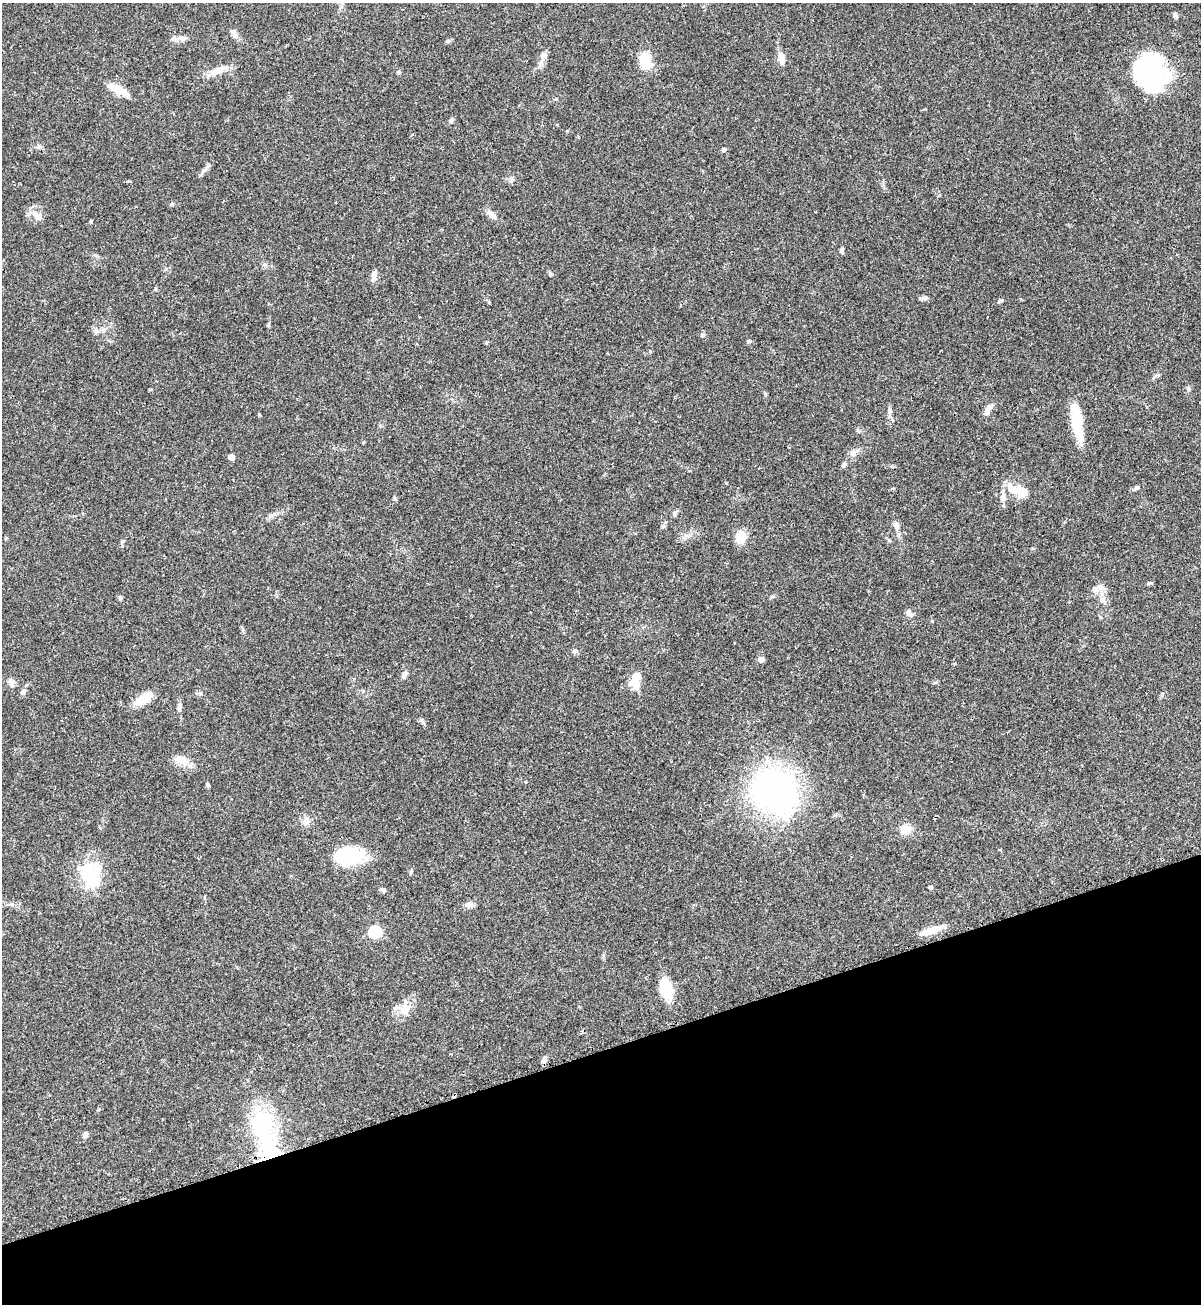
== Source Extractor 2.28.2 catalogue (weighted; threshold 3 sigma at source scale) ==
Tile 14 of 4 x 4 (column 2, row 4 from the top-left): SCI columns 1377-2575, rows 22-1323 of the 5325 x 5272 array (HDU 1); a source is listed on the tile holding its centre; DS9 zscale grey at full resolution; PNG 1203 x 1306 px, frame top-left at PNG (2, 3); no overlay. Shown black and unused: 20% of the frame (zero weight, under 2 of 3 exposures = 2% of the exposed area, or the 3 px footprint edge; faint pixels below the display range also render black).
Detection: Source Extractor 2.28.2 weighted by HDU 2 'WHT'; one run over the whole footprint, this tile lists its part. Background 0.0391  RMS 0.0043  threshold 0.0196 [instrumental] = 3 sigma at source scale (4.5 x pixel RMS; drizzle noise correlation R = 1.50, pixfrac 1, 0.05/0.05 arcsec/px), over >= 5 px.
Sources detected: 76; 2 inside a brighter object's white glare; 2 cosmic-ray / hot-pixel residue — not listed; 4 inside a brighter listed object's ellipse — not listed separately; the other 68 listed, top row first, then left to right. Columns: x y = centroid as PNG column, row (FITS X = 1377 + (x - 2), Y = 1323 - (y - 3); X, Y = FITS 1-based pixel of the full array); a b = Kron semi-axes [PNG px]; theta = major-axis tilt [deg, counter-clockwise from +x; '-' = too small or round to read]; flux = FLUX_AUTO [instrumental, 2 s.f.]
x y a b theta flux
1175 15 7 5 82 0.8
233 33 17 6 -61 1.8
181 38 18 7 2 2.4
448 41 7 4 44 0.69
543 56 11 9 62 2.5
781 58 15 8 -79 3.3
646 61 15 10 -76 12
217 71 17 9 21 4.6
1149 71 38 34 -51 56
398 72 6 4 69 0.61
118 90 24 7 -27 7.3
451 121 7 5 21 0.78
724 149 4 4 - 1.4
491 214 16 7 -43 2.4
37 215 15 9 -27 3.3
841 251 8 4 -90 0.75
550 274 7 3 -82 0.55
374 278 9 7 70 1.6
923 298 11 5 6 1.1
1001 300 8 4 1 0.61
96 331 9 6 15 1.5
702 335 5 5 - 0.68
748 341 6 4 0 0.63
1188 389 6 5 - 0.76
765 394 5 5 - 0.52
889 411 12 4 89 1.3
987 412 12 7 79 1.8
1077 421 36 10 -80 16
853 453 9 8 - 1.9
231 457 5 4 - 4.9
844 465 7 5 69 1
1136 488 12 5 32 1
1022 492 22 11 -30 9.1
1003 497 12 6 90 1.9
395 499 5 4 - 0.73
675 513 7 6 - 1.1
896 525 9 7 -74 1.6
663 526 6 5 - 0.78
741 537 12 9 82 8.2
1100 587 12 5 -8 1.5
1103 599 10 5 45 1.2
909 613 9 6 -46 2
575 651 7 6 - 0.98
761 659 6 6 - 1.6
404 675 9 5 59 1.5
11 683 10 7 -74 1.7
636 684 16 12 -86 5.3
23 692 7 6 - 1.2
144 699 17 8 31 12
179 707 9 6 81 1.3
181 760 16 11 -24 4.9
207 784 6 4 -71 0.57
774 791 37 29 -36 150
305 821 10 7 58 2
906 829 10 8 18 6.5
350 856 27 15 6 32
411 872 8 4 72 0.66
90 875 32 26 -70 20
930 887 4 4 - 0.65
383 890 7 5 -36 0.97
468 904 11 7 8 1.7
933 930 24 9 21 6
375 932 6 6 - 41
666 989 20 11 -77 15
404 1010 12 9 13 3.9
544 1059 10 7 78 1.4
263 1126 32 22 89 37
85 1135 7 6 - 1.4
Unlisted compact peaks at least as high as the median listed source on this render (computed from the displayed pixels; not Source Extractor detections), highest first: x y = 259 414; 120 597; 932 621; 123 541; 268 325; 91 222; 421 720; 511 181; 889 540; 556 99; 200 693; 171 204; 1148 584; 726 483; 489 302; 39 146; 129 181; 650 351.